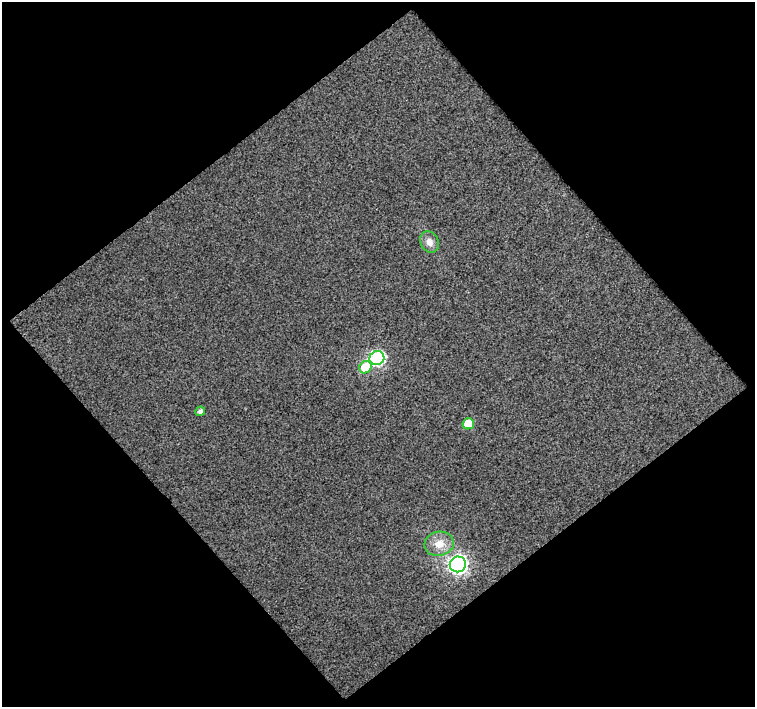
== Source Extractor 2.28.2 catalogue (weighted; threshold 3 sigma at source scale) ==
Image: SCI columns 1-753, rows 22-726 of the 753 x 748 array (HDU 1 of 3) = the unmasked area's bounding box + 8 px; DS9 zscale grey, full resolution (1 PNG px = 1 image px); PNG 757 x 709 px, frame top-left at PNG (2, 2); each listed source drawn as its Kron ellipse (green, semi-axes under 4 px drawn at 4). Shown black and unused: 51% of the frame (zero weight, under 3 of 4 exposures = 2% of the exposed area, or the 3 px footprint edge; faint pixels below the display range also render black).
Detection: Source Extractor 2.28.2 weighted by HDU 2 'WHT'. Background 0.0319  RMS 0.021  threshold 0.0928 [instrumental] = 3 sigma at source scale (4.5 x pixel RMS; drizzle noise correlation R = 1.50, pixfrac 1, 0.0396/0.0396 arcsec/px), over >= 5 px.
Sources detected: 7; all 7 listed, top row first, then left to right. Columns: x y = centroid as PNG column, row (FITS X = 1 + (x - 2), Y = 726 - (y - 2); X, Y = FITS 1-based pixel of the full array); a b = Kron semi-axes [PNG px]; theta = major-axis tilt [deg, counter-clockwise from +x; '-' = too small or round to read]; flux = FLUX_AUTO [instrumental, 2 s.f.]
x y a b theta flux
429 242 11 9 -62 14
377 358 7 7 - 350
365 367 6 6 - 68
200 411 5 4 - 7.6
468 424 6 5 - 43
439 544 15 12 12 27
458 564 8 7 - 780